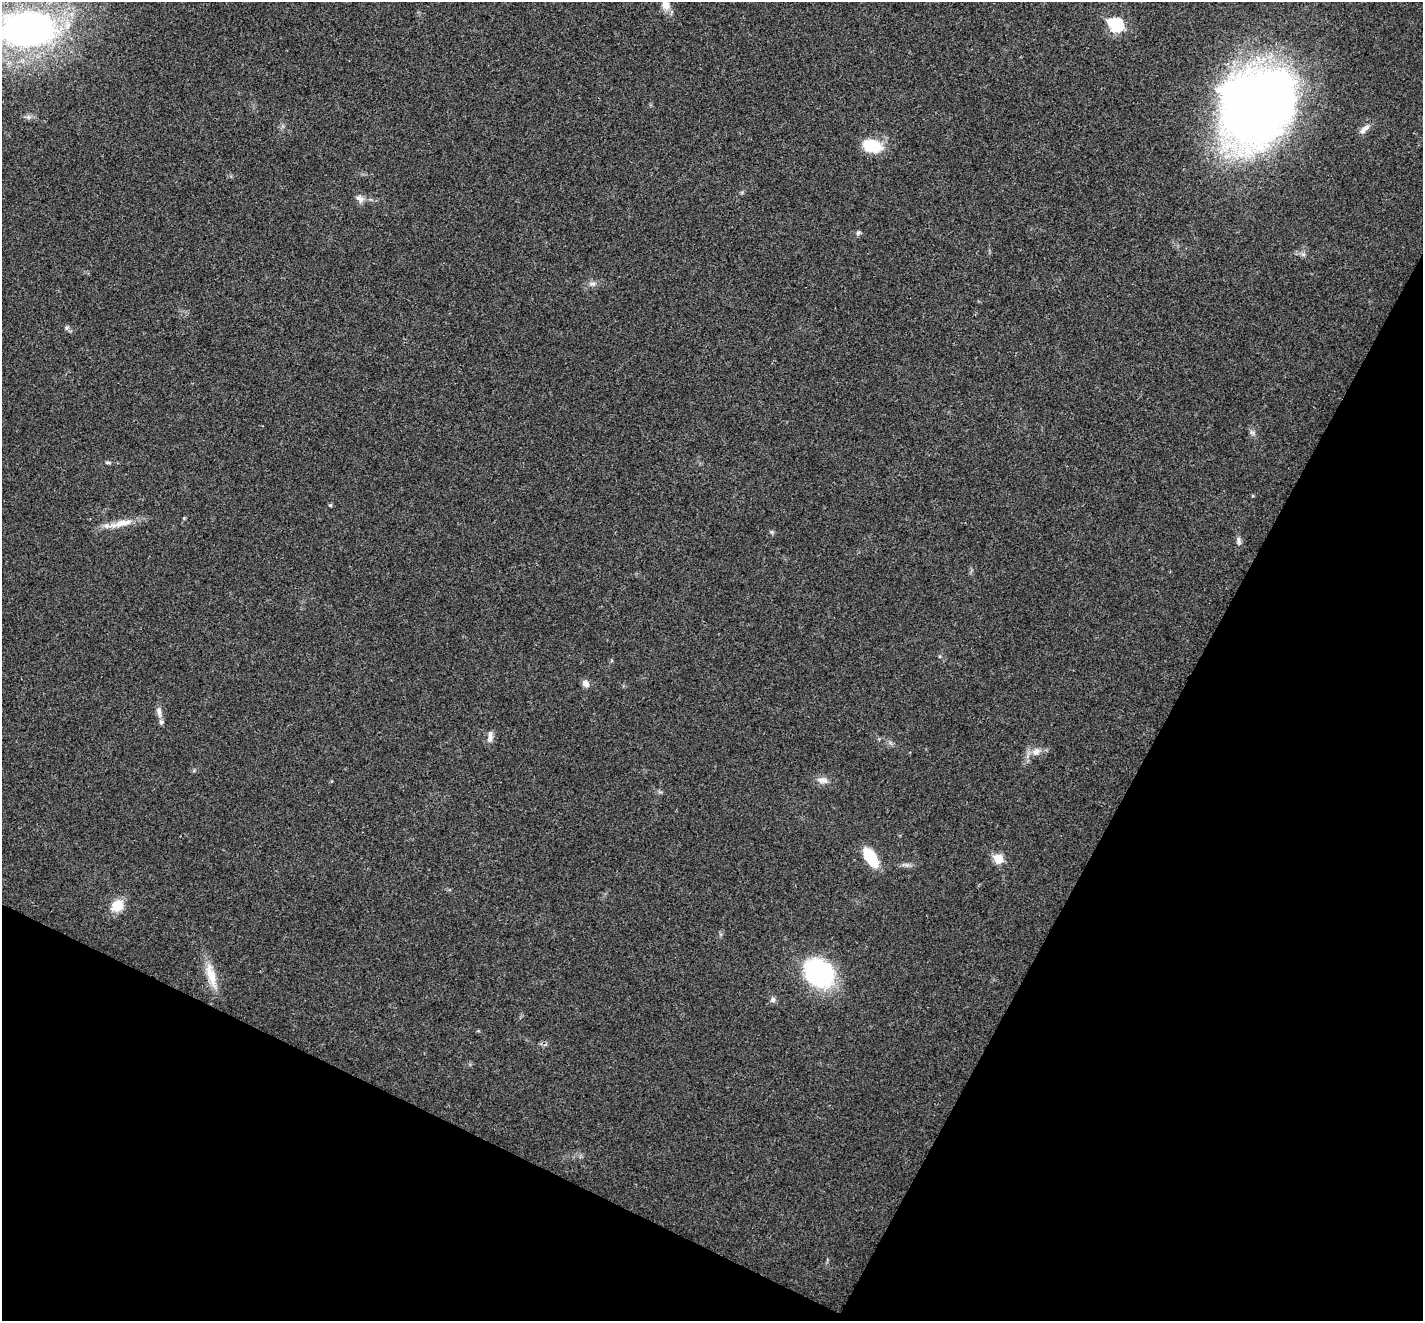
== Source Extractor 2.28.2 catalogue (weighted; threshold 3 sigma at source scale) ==
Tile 15 of 4 x 4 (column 3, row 4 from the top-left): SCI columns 2846-4266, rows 146-1464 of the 5693 x 5703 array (HDU 1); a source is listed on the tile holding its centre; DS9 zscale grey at full resolution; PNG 1425 x 1323 px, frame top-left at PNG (2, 2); no overlay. Shown black and unused: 26% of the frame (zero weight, under 3 of 4 exposures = <1% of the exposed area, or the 3 px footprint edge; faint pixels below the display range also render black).
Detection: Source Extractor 2.28.2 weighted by HDU 2 'WHT'; one run over the whole footprint, this tile lists its part. Background 0.0217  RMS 0.0043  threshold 0.0195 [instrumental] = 3 sigma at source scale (4.5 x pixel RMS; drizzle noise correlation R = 1.50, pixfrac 1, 0.05/0.05 arcsec/px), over >= 5 px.
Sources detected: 29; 1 inside a brighter listed object's ellipse — not listed separately; the other 28 listed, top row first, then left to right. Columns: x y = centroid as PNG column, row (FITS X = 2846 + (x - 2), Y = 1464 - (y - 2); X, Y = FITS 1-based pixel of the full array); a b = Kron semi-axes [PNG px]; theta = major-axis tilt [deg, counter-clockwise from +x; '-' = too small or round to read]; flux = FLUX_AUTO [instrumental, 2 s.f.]
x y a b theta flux
666 5 14 11 -80 3.4
1116 25 7 6 - 45
27 29 57 36 0 160
1257 107 80 66 54 340
28 117 7 6 - 1.2
1365 129 17 7 44 2.5
871 146 16 10 -14 18
360 198 12 8 -30 2.3
858 232 7 5 48 0.83
592 284 10 4 0 1.3
67 328 6 5 - 0.78
1252 433 7 5 -30 1
107 463 8 4 0 0.7
330 505 4 4 - 0.57
124 523 25 8 6 5.7
772 532 6 4 -71 0.59
1239 541 11 6 -79 1.4
586 683 10 7 -54 2.3
159 712 16 6 -84 2.5
490 736 14 6 86 2
1036 752 11 8 24 2.8
823 780 15 7 -12 2.7
871 857 23 11 -58 13
998 859 6 5 - 15
117 906 12 11 - 8.8
818 973 29 22 -35 68
211 975 36 10 -74 8.4
773 1000 7 7 - 1.3
Isophote crosses this tile's border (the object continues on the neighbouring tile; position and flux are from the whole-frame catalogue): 2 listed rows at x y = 666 5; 27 29